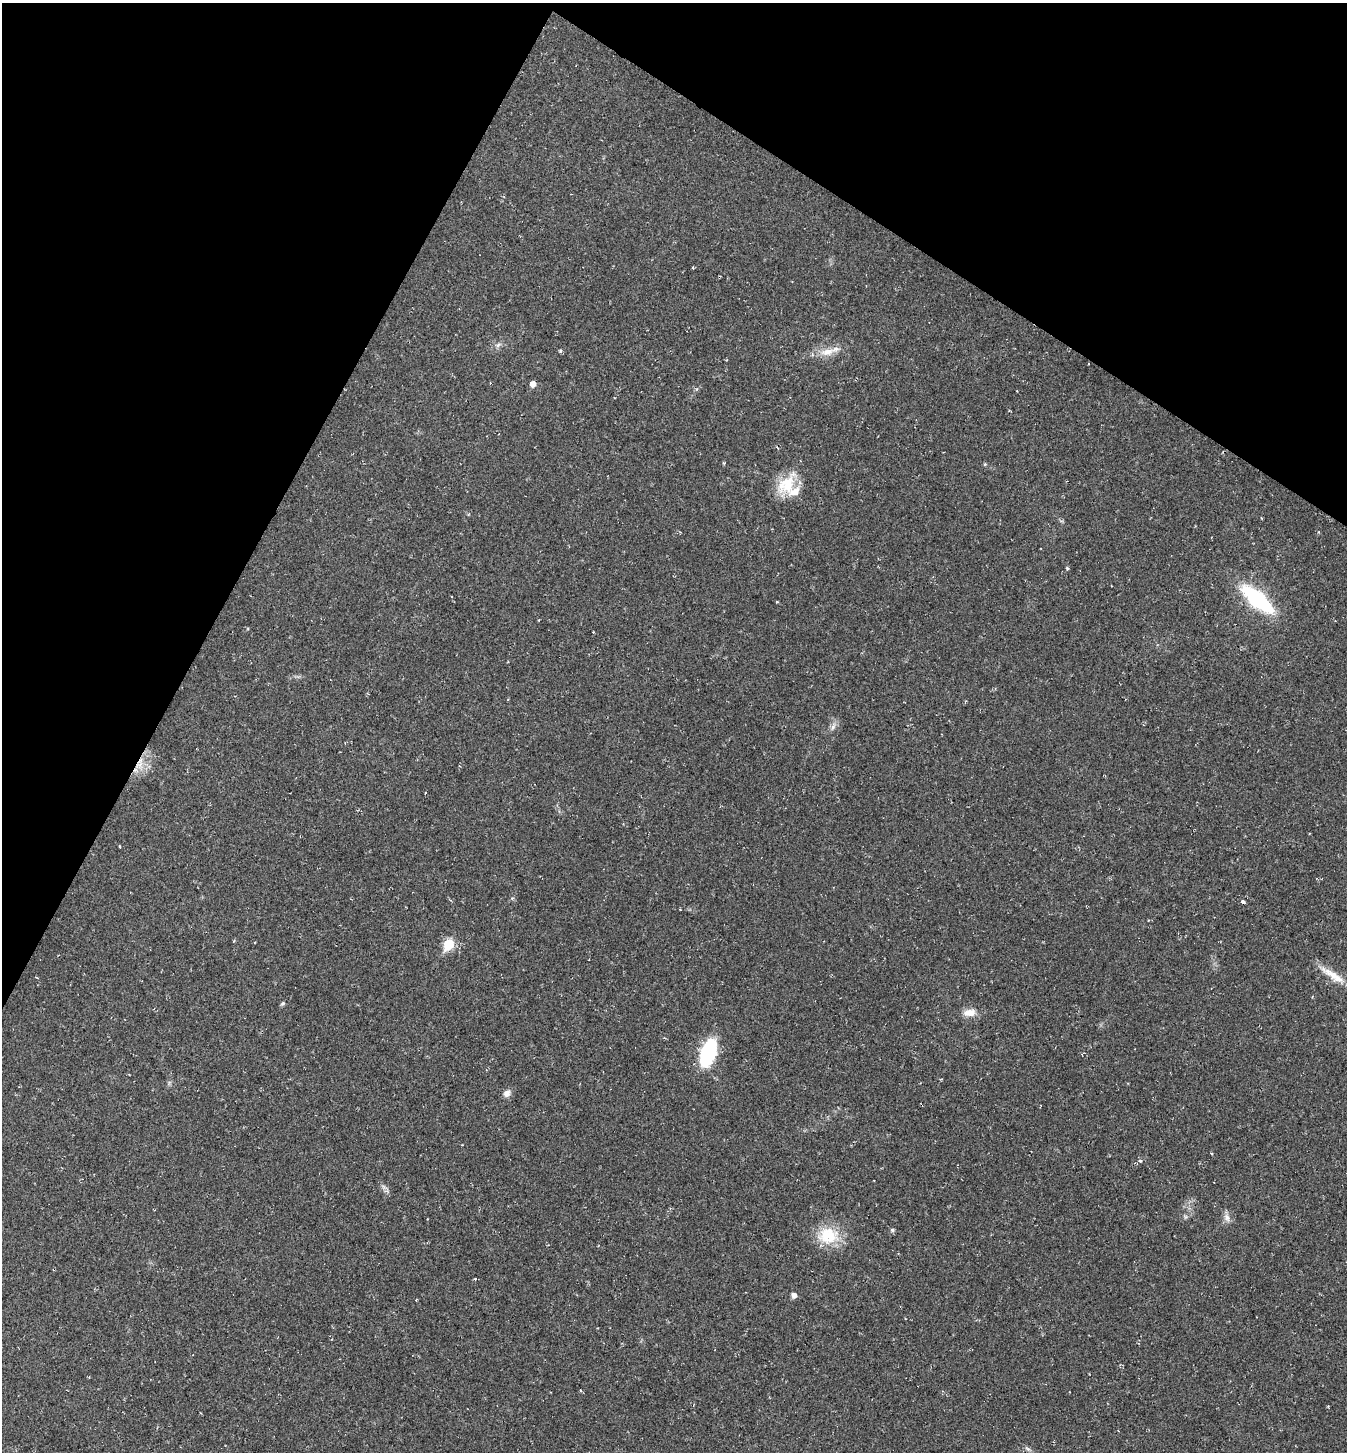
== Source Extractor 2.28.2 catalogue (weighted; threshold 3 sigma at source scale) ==
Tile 2 of 4 x 4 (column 2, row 1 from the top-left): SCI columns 1630-2974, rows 4351-5800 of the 5808 x 5800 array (HDU 1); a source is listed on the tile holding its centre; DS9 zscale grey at full resolution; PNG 1349 x 1454 px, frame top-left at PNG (2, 3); no overlay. Shown black and unused: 25% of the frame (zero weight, under 2 of 3 exposures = <1% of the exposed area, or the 3 px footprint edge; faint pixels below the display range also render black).
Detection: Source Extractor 2.28.2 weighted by HDU 2 'WHT'; one run over the whole footprint, this tile lists its part. Background 0.0201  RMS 0.0059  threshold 0.0266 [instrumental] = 3 sigma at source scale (4.5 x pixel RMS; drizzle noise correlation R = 1.50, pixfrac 1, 0.05/0.05 arcsec/px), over >= 5 px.
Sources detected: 30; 1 cosmic-ray / hot-pixel residue — not listed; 2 inside a brighter listed object's ellipse — not listed separately; the other 27 listed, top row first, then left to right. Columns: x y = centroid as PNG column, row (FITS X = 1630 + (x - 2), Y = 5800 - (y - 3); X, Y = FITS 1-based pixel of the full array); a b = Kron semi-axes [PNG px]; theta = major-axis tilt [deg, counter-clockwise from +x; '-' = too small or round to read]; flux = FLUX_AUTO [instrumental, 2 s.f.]
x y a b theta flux
692 268 3 3 - 1.4
498 345 8 4 45 1.4
560 351 4 4 - 0.79
827 352 22 10 11 7.7
533 384 5 5 - 4
985 464 5 4 - 0.63
787 484 32 19 52 18
1067 568 5 4 - 0.64
452 596 3 2 - 0.66
1257 599 35 14 -40 55
833 727 12 5 66 2.3
139 765 12 9 26 6.7
119 846 4 2 - 0.48
1243 902 3 3 - 17
449 944 6 5 - 32
1333 975 39 9 -33 11
283 1003 7 4 44 0.89
969 1013 17 9 6 5.6
708 1053 23 12 73 59
507 1093 9 8 - 3.1
1140 1161 5 3 - 0.69
1227 1217 13 7 -75 2.9
892 1230 6 4 15 1.1
828 1235 28 22 -1 20
475 1279 3 3 - 1.6
794 1295 5 5 - 2.7
1028 1449 9 4 -35 1.4
Overlapping masked pixels (flux is a lower limit): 1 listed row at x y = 139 765